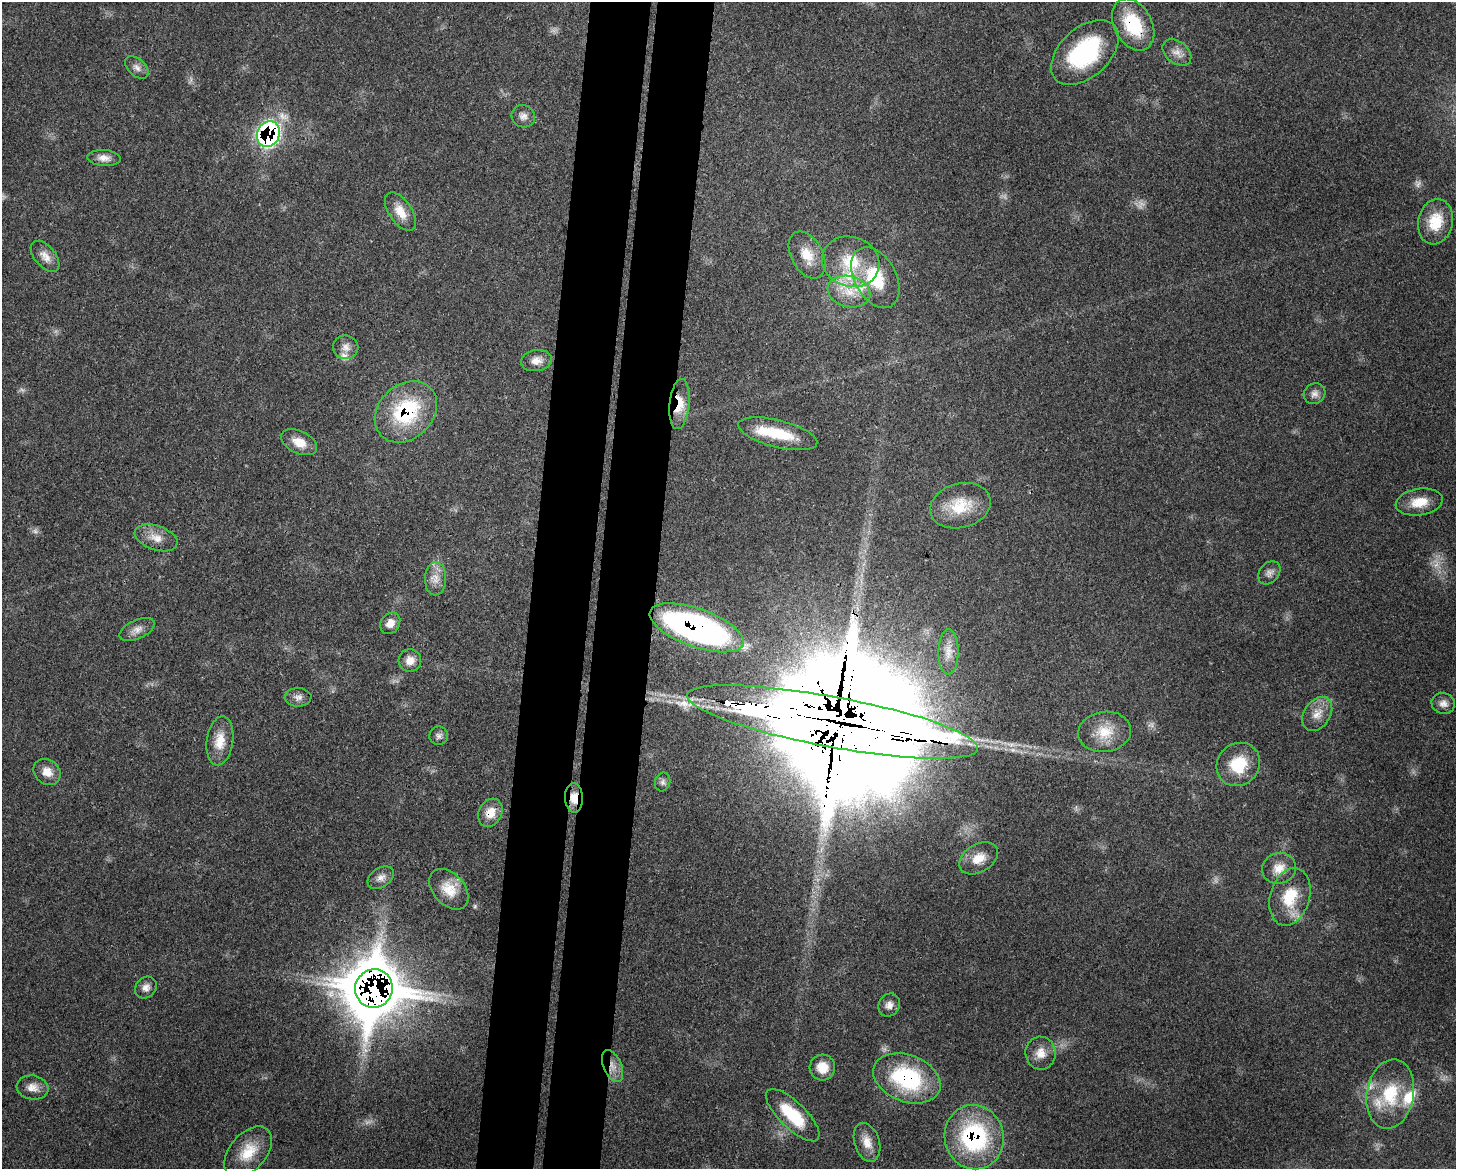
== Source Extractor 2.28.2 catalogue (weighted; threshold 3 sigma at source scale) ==
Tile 8 of 3 x 4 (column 2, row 3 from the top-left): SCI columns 1751-3204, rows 1248-2414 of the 4841 x 4829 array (HDU 1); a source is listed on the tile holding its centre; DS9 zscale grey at full resolution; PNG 1458 x 1171 px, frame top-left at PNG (2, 2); each listed source drawn as its Kron ellipse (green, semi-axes under 4 px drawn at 4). Shown black and unused: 8% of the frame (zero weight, under 3 of 4 exposures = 9% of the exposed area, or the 3 px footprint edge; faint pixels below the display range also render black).
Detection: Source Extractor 2.28.2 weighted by HDU 2 'WHT'; one run over the whole footprint, this tile lists its part. Background 0.44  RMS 0.0075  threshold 0.0338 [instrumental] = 3 sigma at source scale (4.5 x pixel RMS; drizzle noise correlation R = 1.50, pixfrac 1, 0.05/0.05 arcsec/px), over >= 5 px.
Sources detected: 73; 6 too faint to see at this stretch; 1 inside a brighter object's white glare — neither listed nor drawn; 5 inside a brighter listed object's ellipse — not listed separately; the other 61 listed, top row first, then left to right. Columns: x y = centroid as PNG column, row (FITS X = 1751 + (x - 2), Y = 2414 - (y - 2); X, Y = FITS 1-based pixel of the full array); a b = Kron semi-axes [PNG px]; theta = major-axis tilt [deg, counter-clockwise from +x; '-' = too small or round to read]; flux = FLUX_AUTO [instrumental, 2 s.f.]
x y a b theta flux
1133 25 28 19 -61 42
1085 52 40 24 43 81
1177 52 16 11 -38 6.6
137 67 14 8 -43 4.3
523 116 12 11 - 4.5
268 134 13 11 65 180
104 158 16 8 -4 5.7
400 212 22 11 -55 11
1435 222 23 17 77 22
807 255 25 15 -61 15
45 256 18 10 -50 6.9
851 262 29 24 -20 33
875 278 33 21 -61 39
849 292 21 15 -15 19
346 347 13 12 - 5.6
536 361 15 10 8 6.8
1314 394 11 10 - 4.1
679 404 25 10 84 16
406 412 34 27 43 66
778 434 41 13 -14 29
299 442 19 11 -25 11
1419 502 24 13 9 15
960 506 31 22 15 26
156 538 22 12 -19 10
1269 573 13 9 50 3.9
436 579 16 10 89 8.1
390 623 11 9 55 6.3
697 628 49 19 -20 310
137 629 19 9 24 5.9
948 652 22 10 89 8.6
410 660 11 11 - 6.4
298 697 13 9 -1 4.2
1443 703 12 10 -22 4.8
1317 714 19 13 57 9.9
833 722 148 25 -11 110000
1105 732 26 20 7 19
439 736 9 9 - 2.9
220 741 24 13 82 14
1238 764 23 20 45 29
47 772 14 12 -39 8.4
663 782 9 7 76 2.7
574 798 15 9 -87 8.5
490 813 15 11 62 11
979 858 21 14 31 13
1279 868 17 15 15 10
381 878 14 9 33 5
449 889 23 15 -48 14
1290 897 29 19 74 27
146 987 12 10 45 4.7
374 988 19 18 - 4900
889 1005 12 10 58 4.8
1041 1053 16 15 - 9.1
612 1066 17 9 -66 7.6
822 1067 13 13 - 12
907 1078 35 23 -21 75
32 1087 16 12 -8 7.4
1390 1094 35 23 80 40
793 1115 35 13 -44 33
974 1137 32 29 -76 99
867 1142 20 12 -72 9.7
248 1152 30 18 49 21
Overlapping masked pixels (flux is a lower limit): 12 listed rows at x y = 1133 25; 268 134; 679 404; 406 412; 697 628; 833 722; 574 798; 490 813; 374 988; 612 1066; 907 1078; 974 1137